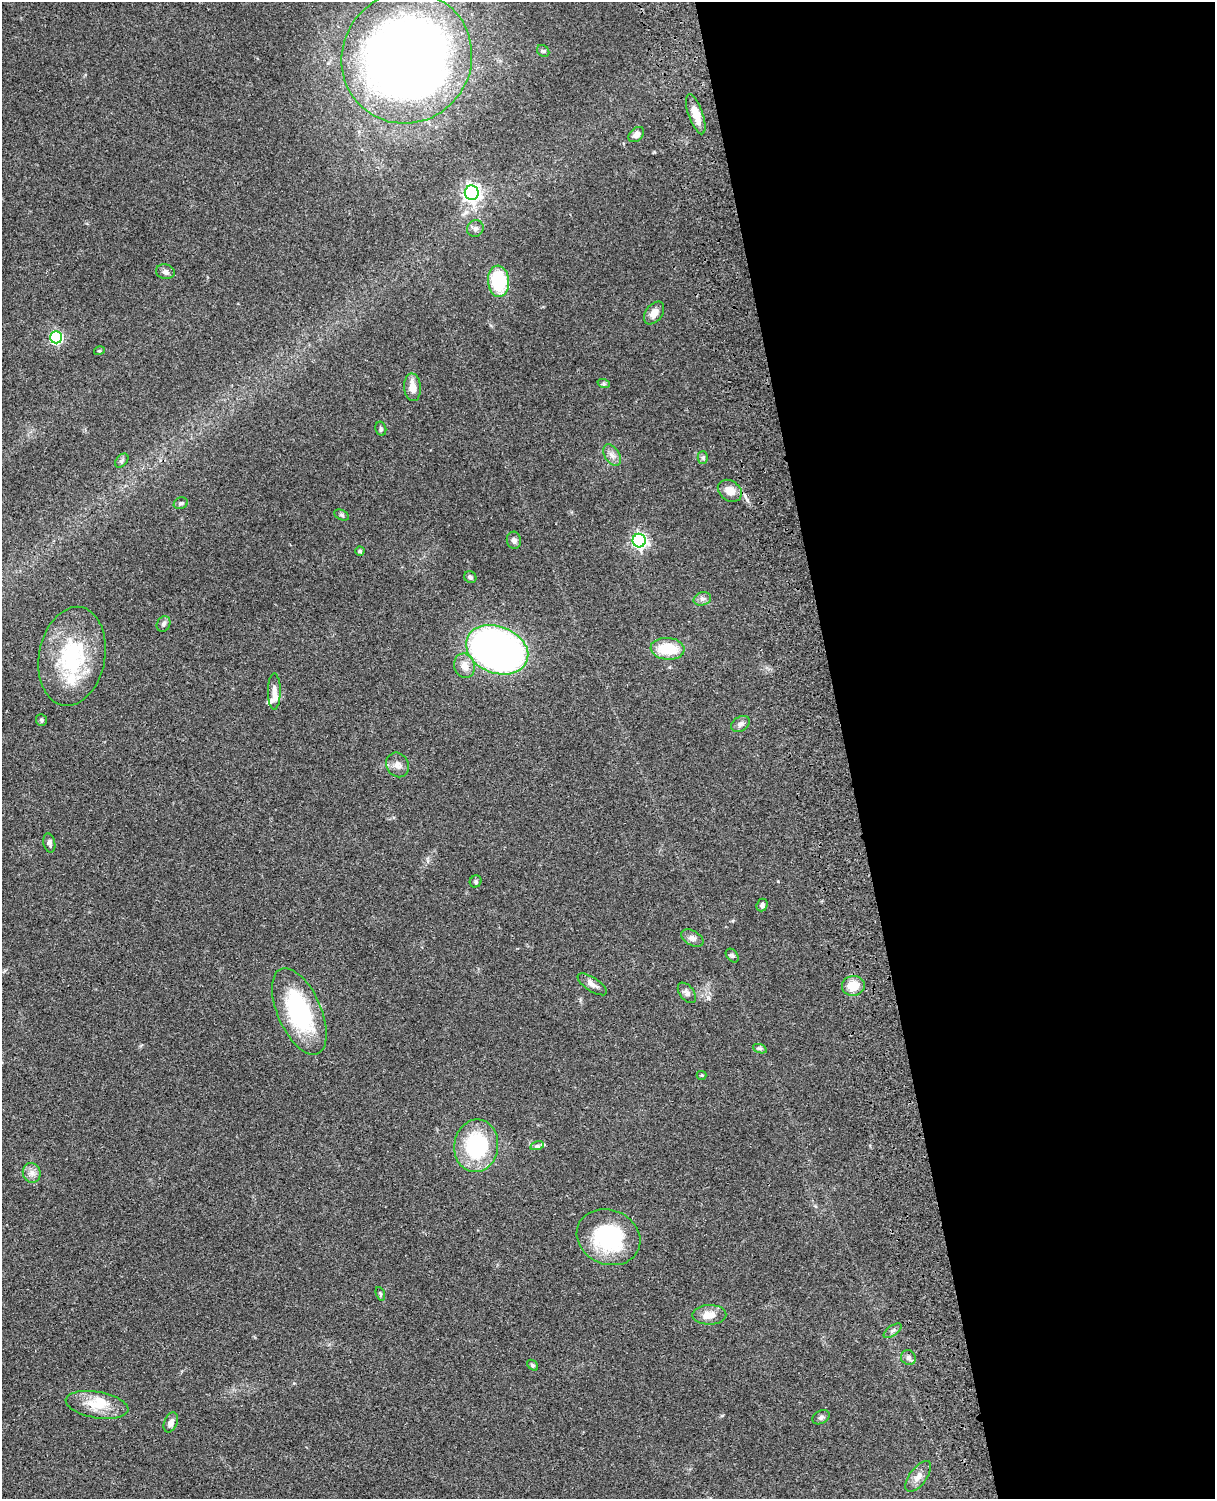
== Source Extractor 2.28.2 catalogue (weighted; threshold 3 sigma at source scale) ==
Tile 8 of 4 x 3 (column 4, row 2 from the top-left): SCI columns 3761-4973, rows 1770-3266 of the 5091 x 4922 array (HDU 1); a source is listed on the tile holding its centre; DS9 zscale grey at full resolution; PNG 1217 x 1501 px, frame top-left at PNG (2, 2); each listed source drawn as its Kron ellipse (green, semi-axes under 4 px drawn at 4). Shown black and unused: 30% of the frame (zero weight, under 3 of 4 exposures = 6% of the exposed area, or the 3 px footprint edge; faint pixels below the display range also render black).
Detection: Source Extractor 2.28.2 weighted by HDU 2 'WHT'; one run over the whole footprint, this tile lists its part. Background 0.0869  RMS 0.0062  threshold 0.0277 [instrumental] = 3 sigma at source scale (4.5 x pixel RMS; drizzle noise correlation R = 1.50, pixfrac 1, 0.05/0.05 arcsec/px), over >= 5 px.
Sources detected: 62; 4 inside a brighter listed object's ellipse — not listed separately; the other 58 listed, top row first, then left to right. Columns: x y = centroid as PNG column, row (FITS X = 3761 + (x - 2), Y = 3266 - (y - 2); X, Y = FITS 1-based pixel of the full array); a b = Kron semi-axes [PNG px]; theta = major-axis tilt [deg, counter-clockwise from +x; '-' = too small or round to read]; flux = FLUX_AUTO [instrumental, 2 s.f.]
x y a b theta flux
543 51 6 5 - 1.1
407 58 67 64 51 610
696 114 21 7 -71 8.2
636 135 9 6 42 2.9
472 193 7 7 - 210
475 229 8 8 - 2.1
165 272 9 7 -12 2.1
498 281 15 10 -85 38
654 313 12 8 53 4.7
56 337 6 6 - 78
99 351 5 3 - 0.65
604 384 6 4 -19 0.95
413 387 14 8 -85 6.7
381 429 7 5 -77 1.1
612 455 12 7 -58 3.2
703 457 6 5 - 1.2
122 461 8 5 50 1.3
730 491 13 10 -36 7.1
181 503 7 5 22 1.4
342 515 7 5 -28 0.99
514 540 8 7 - 2.2
639 541 7 6 - 150
360 551 4 4 - 0.72
470 577 6 5 - 1.4
702 599 9 6 15 2.2
164 624 8 6 60 1.8
668 649 17 11 -5 20
497 650 32 23 -22 270
72 656 50 33 79 54
464 666 12 10 -72 6
274 692 18 6 90 3.6
41 720 6 5 - 1
740 724 10 7 31 2.5
398 765 13 11 -59 3.8
49 843 10 6 -77 2
476 881 6 5 - 1.2
762 905 6 5 - 1.5
692 938 12 7 -29 2.7
732 956 8 5 -49 1.2
592 984 17 7 -34 3.4
853 986 11 10 - 10
687 993 12 7 -52 2.5
299 1011 46 22 -66 65
760 1049 7 4 -20 1.2
702 1075 5 4 - 0.74
476 1146 26 22 83 53
537 1146 7 4 17 1.2
32 1173 10 9 - 3.4
608 1237 32 27 -23 56
380 1294 7 4 -70 0.93
709 1315 17 10 1 8.2
893 1331 10 5 35 1.6
908 1358 8 7 - 1.9
532 1365 6 4 -41 0.94
97 1405 32 13 -10 15
821 1417 9 6 29 1.6
171 1422 10 6 66 2.8
918 1476 18 8 53 4.9
Unlisted compact peaks at least as high as the median listed source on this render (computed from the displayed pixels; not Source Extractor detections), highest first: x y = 708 998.